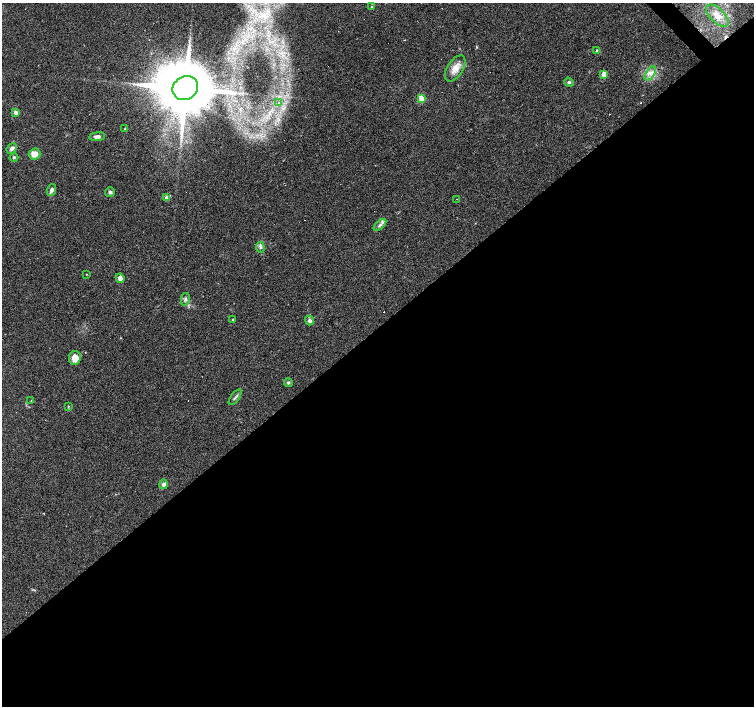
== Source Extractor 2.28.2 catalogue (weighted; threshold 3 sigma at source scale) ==
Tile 15 of 4 x 4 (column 3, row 4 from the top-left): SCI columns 3008-4510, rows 209-1616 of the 6014 x 5983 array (HDU 1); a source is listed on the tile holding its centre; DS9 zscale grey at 2 x 2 block average (1 PNG px = mean of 2 x 2 image px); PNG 756 x 708 px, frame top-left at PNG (2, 3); each listed source drawn as its Kron ellipse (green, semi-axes under 4 px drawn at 4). Shown black and unused: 54% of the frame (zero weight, under 2 of 3 exposures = <1% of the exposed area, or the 3 px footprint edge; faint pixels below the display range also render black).
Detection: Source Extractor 2.28.2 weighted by HDU 2 'WHT'; one run over the whole footprint, this tile lists its part. Background 0.074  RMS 0.0064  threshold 0.0287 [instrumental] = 3 sigma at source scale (4.5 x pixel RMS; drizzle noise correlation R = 1.50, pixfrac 1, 0.0396/0.0396 arcsec/px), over >= 5 px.
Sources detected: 40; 6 cosmic-ray / hot-pixel residue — neither listed nor drawn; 1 inside a brighter listed object's ellipse — not listed separately; the other 33 listed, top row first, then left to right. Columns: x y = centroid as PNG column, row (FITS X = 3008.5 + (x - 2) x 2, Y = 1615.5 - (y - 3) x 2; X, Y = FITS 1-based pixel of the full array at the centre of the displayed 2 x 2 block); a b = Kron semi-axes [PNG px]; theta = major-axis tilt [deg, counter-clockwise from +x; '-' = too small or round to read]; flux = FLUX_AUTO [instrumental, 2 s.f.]
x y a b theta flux
372 7 3 2 - 1.1
717 16 14 7 -44 15
597 50 4 3 - 1.6
455 68 15 8 58 16
650 73 8 2 56 3.7
604 74 3 3 - 22
569 82 5 3 - 2
185 88 13 11 31 14000
421 99 3 3 - 33
279 103 3 3 - 1.6
16 112 3 3 - 6.7
125 129 3 3 - 1.2
97 137 8 4 7 5.6
12 148 6 4 50 5.3
35 154 6 5 - 15
14 157 4 3 - 1.8
51 190 6 4 72 4.9
110 192 5 5 - 3
167 198 4 3 - 11
457 199 2 2 - 0.37
380 225 7 3 43 4.2
260 247 5 4 - 3.4
86 274 3 2 - 0.68
120 278 5 3 - 11
185 299 6 4 78 3.3
233 320 3 2 - 1.1
309 320 5 4 - 5
75 358 7 6 - 15
288 383 4 4 - 2.2
235 397 9 3 54 3.1
31 401 3 2 - 0.78
68 406 3 2 - 1
164 484 5 4 - 5.3